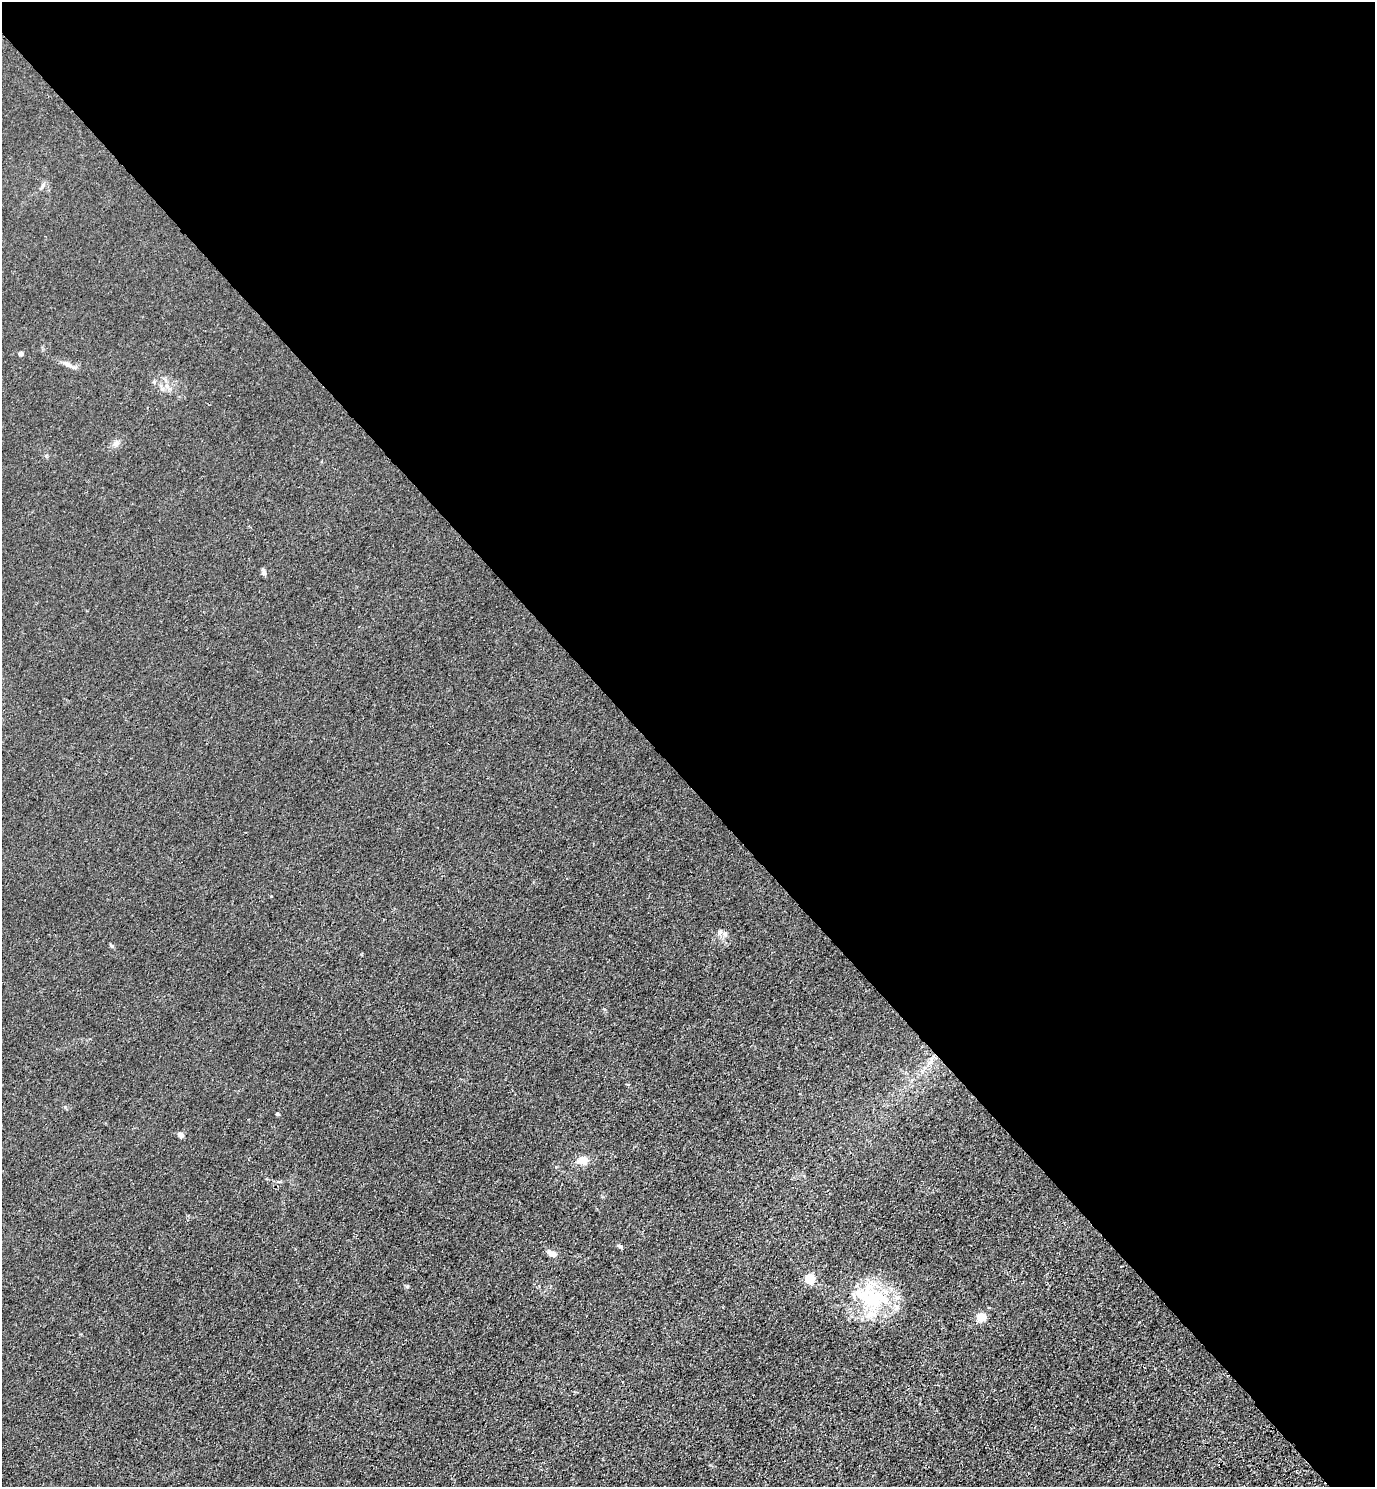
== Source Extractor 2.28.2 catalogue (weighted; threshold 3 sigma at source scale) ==
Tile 3 of 4 x 4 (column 3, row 1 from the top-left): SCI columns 3125-4497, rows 4544-6028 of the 6111 x 6115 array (HDU 1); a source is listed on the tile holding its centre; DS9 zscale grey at full resolution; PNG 1377 x 1489 px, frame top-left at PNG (2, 2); no overlay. Shown black and unused: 53% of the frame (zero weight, under 3 of 4 exposures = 6% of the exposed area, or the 3 px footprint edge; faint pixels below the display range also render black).
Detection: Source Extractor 2.28.2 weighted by HDU 2 'WHT'; one run over the whole footprint, this tile lists its part. Background 0.0215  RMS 0.0053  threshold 0.0238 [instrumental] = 3 sigma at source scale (4.5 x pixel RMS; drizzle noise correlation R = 1.50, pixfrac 1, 0.05/0.05 arcsec/px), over >= 5 px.
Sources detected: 18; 1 inside a brighter listed object's ellipse — not listed separately; the other 17 listed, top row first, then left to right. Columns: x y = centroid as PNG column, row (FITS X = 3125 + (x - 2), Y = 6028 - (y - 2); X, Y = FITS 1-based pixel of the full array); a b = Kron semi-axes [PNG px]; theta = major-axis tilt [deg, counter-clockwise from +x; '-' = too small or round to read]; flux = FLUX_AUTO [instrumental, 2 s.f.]
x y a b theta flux
43 186 10 5 60 1.5
20 353 5 5 - 1.3
67 364 18 5 -25 2.8
167 386 8 6 -46 2
116 443 10 7 49 2.3
264 572 9 5 -69 1.5
725 934 7 7 - 1.7
111 946 6 5 - 0.79
931 1061 15 6 56 3.9
277 1114 4 4 - 0.81
181 1135 7 5 -24 2
583 1160 11 8 8 6.3
552 1253 11 7 -25 2.7
809 1279 5 5 - 32
407 1286 5 5 - 0.8
873 1298 45 35 -46 42
981 1317 5 5 - 19
Unlisted compact peaks at least as high as the median listed source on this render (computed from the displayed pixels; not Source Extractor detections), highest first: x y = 620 1246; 65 1107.